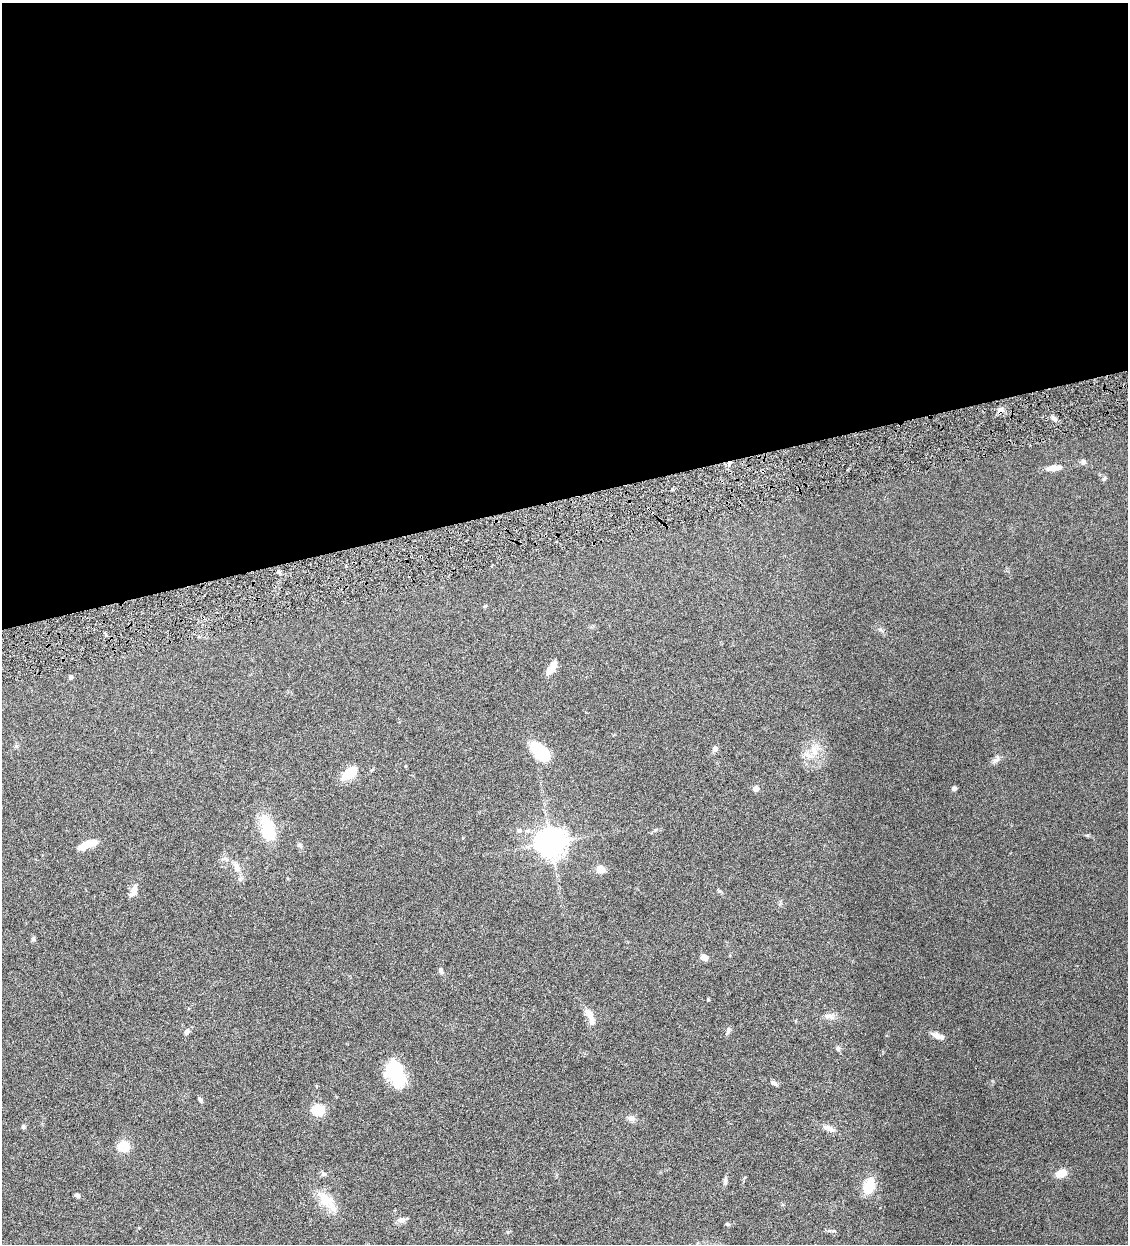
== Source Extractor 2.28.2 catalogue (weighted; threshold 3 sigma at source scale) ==
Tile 2 of 4 x 4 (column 2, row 1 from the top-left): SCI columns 1388-2513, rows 3729-4970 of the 4909 x 4973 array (HDU 1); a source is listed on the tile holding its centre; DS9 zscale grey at full resolution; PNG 1130 x 1246 px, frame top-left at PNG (2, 3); no overlay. Shown black and unused: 40% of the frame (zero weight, under 4 of 8 exposures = <1% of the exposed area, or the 3 px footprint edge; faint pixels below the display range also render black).
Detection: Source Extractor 2.28.2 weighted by HDU 2 'WHT'; one run over the whole footprint, this tile lists its part. Background 0.0434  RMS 0.0037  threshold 0.0151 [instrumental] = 3 sigma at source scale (4.09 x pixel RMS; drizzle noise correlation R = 1.36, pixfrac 0.8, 0.05/0.05 arcsec/px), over >= 5 px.
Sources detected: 58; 1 inside a brighter object's white glare — not listed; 2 inside a brighter listed object's ellipse — not listed separately; the other 55 listed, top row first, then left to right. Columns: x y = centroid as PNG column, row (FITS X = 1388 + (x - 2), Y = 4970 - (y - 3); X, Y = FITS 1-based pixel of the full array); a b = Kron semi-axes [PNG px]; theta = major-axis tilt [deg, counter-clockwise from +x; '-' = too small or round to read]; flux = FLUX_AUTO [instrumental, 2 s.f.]
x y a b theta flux
1000 410 9 7 43 1.7
1054 418 8 5 -28 0.94
1083 462 8 6 -87 0.79
1054 468 18 6 7 3.1
1104 478 8 5 61 0.58
278 572 5 4 - 0.68
880 629 7 4 -19 0.56
552 668 18 7 56 3.1
70 677 5 4 - 0.78
16 746 6 5 - 0.52
715 748 7 7 - 0.98
540 751 23 11 -44 14
814 751 14 9 -75 3.5
996 760 13 7 43 1.4
405 766 5 3 - 0.26
349 773 17 9 37 7.5
756 788 5 5 - 2.7
954 788 4 4 - 1.1
268 828 29 13 -78 13
519 830 8 5 20 0.82
655 830 6 3 71 0.37
1087 835 6 4 -18 0.45
463 838 4 3 - 0.22
90 843 17 8 7 3.9
550 843 9 8 - 470
299 845 7 5 -69 0.7
237 867 13 7 -67 2.5
601 869 9 8 - 3
133 891 15 7 66 2.6
33 939 7 5 74 0.56
704 957 8 6 -18 2
441 970 9 5 -73 0.85
708 999 3 3 - 0.43
590 1016 24 8 -64 3.8
829 1016 15 7 -15 1.8
187 1031 7 6 - 1.1
728 1031 11 5 73 0.91
938 1036 18 6 -22 2.2
838 1048 7 6 - 0.82
395 1073 28 16 -63 17
774 1083 9 5 -35 0.85
200 1100 8 4 -57 0.77
318 1109 6 5 - 29
631 1119 10 7 -7 1.2
23 1126 5 5 - 0.59
829 1128 18 7 -21 2.2
123 1146 11 10 - 7
1061 1173 12 7 22 4.2
324 1174 7 6 - 0.73
725 1181 9 5 88 0.82
869 1186 19 12 74 7.3
77 1195 5 4 - 1
327 1201 34 14 -46 7.6
401 1220 11 7 15 1.5
727 1224 6 4 -12 0.42
Overlapping masked pixels (flux is a lower limit): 1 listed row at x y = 1000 410
Unlisted compact peaks at least as high as the median listed source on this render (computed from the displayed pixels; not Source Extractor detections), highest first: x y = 834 1231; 719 891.